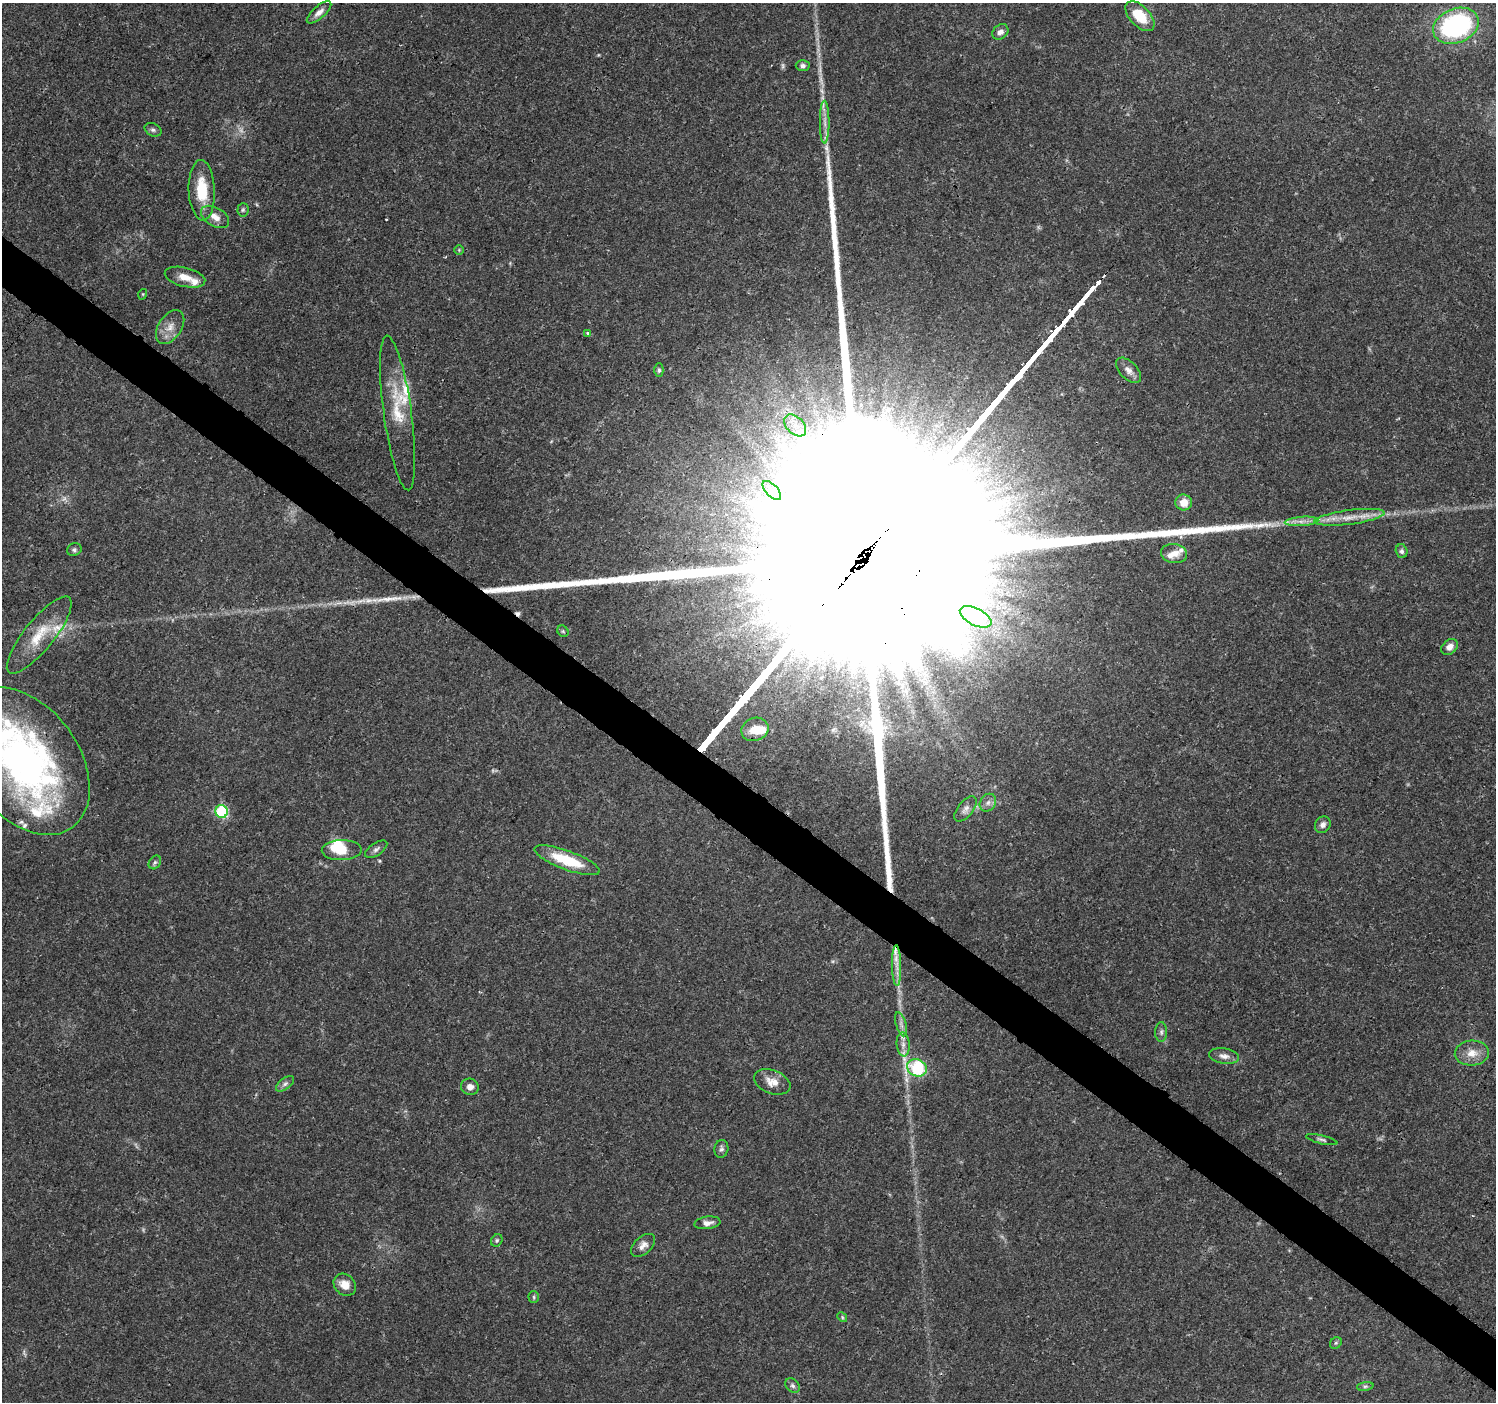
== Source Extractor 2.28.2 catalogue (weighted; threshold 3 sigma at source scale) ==
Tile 6 of 4 x 4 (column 2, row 2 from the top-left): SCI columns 1497-2990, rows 2976-4375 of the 5988 x 6020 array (HDU 1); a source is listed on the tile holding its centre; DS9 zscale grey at full resolution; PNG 1498 x 1404 px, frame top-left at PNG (2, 3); each listed source drawn as its Kron ellipse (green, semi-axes under 4 px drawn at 4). Shown black and unused: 4% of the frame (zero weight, under 3 of 4 exposures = <1% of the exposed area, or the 3 px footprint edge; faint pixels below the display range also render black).
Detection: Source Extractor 2.28.2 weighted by HDU 2 'WHT'; one run over the whole footprint, this tile lists its part. Background 0.0621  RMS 0.0028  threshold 0.0124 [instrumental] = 3 sigma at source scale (4.5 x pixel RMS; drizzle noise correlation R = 1.50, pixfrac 1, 0.0396/0.0396 arcsec/px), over >= 5 px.
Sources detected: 86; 6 too faint to see at this stretch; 3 inside a brighter object's white glare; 2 cosmic-ray / hot-pixel residue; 2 long thin detections or spike segments (spike, bleed or trail) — neither listed nor drawn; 12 inside a brighter listed object's ellipse — not listed separately; the other 61 listed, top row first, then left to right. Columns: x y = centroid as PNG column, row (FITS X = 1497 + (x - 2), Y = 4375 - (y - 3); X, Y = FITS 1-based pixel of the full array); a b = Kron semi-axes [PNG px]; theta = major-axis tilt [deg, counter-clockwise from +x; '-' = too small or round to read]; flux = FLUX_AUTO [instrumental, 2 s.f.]
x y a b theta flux
319 12 15 6 41 1.7
1140 16 18 10 -46 7.4
1456 26 23 17 22 43
1000 32 9 7 41 1.4
803 66 7 5 -3 0.76
825 122 21 5 -90 2.2
153 130 9 6 -26 0.75
202 190 30 13 -88 9.5
243 210 7 5 87 0.54
215 217 15 9 -30 2.5
459 250 5 5 - 0.37
185 277 21 9 -13 3.3
143 294 5 3 - 0.26
170 327 19 11 56 3.3
588 333 3 3 - 0.78
659 370 7 4 90 0.58
1128 370 15 8 -45 1.9
398 413 78 14 -82 10
795 425 13 8 -45 3.1
772 490 12 6 -47 1.9
1184 502 8 8 - 3.6
1350 517 35 7 7 5
1302 521 17 4 4 2
74 550 7 6 - 0.66
1402 551 7 6 - 0.82
1174 553 13 9 -12 2.4
976 617 17 8 -26 4
563 631 6 5 - 0.45
39 635 48 15 51 9.5
1450 647 9 7 42 1.7
755 729 14 11 20 4.6
24 761 82 55 -54 120
988 803 9 7 57 1.3
966 809 15 7 51 1.5
222 812 6 6 - 28
1323 825 9 7 54 1.2
376 849 13 6 34 0.95
342 850 20 10 2 5.4
567 860 34 9 -20 12
155 862 7 5 55 0.66
897 966 20 4 -89 2.4
901 1024 12 5 -73 1.3
1161 1032 10 6 89 0.83
903 1044 12 6 -85 1.6
1472 1053 17 12 4 3.6
1224 1056 15 8 -9 1.7
917 1068 10 8 -23 32
772 1082 19 11 -21 3.3
285 1084 10 5 37 1
470 1087 9 8 - 1.5
1322 1140 16 4 -14 0.75
721 1149 9 7 79 0.86
707 1223 13 6 7 1.4
497 1240 6 5 - 0.47
643 1245 14 8 42 1.8
345 1285 12 10 -43 3.3
534 1297 6 5 - 0.45
842 1317 5 4 - 0.37
1336 1343 6 5 - 0.48
793 1386 8 6 -45 0.83
1365 1386 8 4 8 0.57
Overlapping masked pixels (flux is a lower limit): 1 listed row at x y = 24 761
Isophote crosses this tile's border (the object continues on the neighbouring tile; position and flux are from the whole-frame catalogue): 1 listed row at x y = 24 761